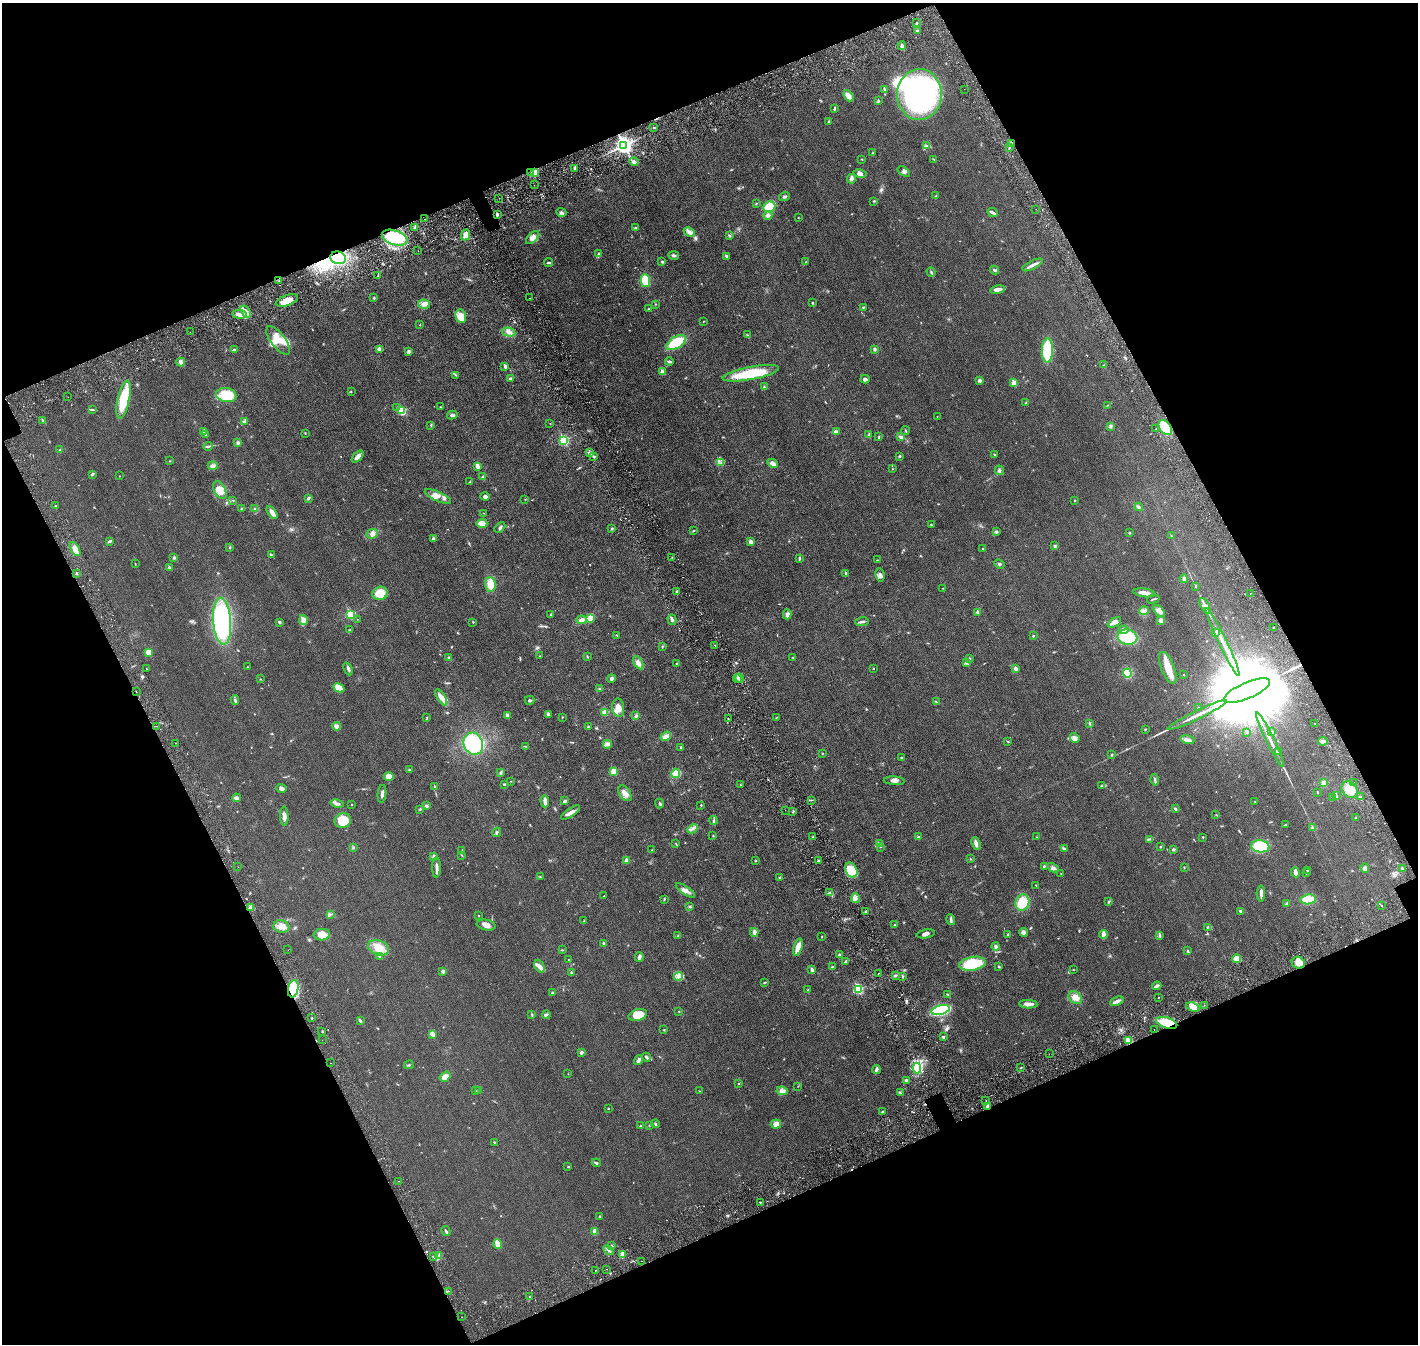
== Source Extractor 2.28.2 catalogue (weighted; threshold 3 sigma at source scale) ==
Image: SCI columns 82-5744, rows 184-5551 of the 5818 x 5839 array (HDU 1 of 3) = the unmasked area's bounding box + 8 px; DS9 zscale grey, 4 x 4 block average (1 PNG px = mean of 4 x 4 image px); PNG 1420 x 1346 px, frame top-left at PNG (2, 3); each listed source drawn as its Kron ellipse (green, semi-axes under 4 px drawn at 4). Shown black and unused: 43% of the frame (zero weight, under 3 of 6 exposures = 1% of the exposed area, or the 3 px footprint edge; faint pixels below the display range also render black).
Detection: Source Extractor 2.28.2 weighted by HDU 2 'WHT'. Background 0.0254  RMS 0.0043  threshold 0.0176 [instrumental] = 3 sigma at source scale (4.09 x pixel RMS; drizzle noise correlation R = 1.36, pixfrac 0.8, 0.05/0.05 arcsec/px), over >= 5 px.
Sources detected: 680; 4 too faint to see at this stretch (4 x 4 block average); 5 inside a brighter object's white glare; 12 cosmic-ray / hot-pixel residue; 1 long thin detection or spike segment (spike, bleed or trail) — neither listed nor drawn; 1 coinciding with a brighter row at this scale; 27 inside a brighter listed object's ellipse — not listed separately; of the other 630, all 500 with FLUX_AUTO >= 0.692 (the completeness limit of this list) listed and drawn (130 fainter detections not listed), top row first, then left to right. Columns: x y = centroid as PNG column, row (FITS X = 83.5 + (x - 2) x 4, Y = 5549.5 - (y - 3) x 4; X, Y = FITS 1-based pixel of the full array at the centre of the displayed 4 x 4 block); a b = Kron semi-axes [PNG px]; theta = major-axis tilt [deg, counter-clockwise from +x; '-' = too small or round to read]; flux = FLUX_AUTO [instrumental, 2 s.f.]
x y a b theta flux
917 23 2 2 - 2.3
917 31 3 2 - 2.4
902 46 4 2 - 5.2
884 89 3 2 - 2.2
964 89 2 2 - 0.99
919 95 25 22 88 510
848 96 6 4 -49 13
878 101 3 2 - 1.8
834 108 4 2 - 2.2
829 122 3 2 - 1.5
654 127 2 2 - 2
1011 143 3 2 - 4.6
624 145 3 3 - 1100
927 145 4 2 - 2.7
1009 148 2 2 - 1.2
873 153 2 2 - 1.1
862 159 2 2 - 1.4
934 159 3 2 - 1.5
634 162 5 3 - 6.7
575 168 3 3 - 5.6
531 172 2 2 - 2
534 172 4 3 - 18
904 172 7 3 -35 5.4
860 174 6 4 -11 8.4
851 179 5 4 - 6.4
534 185 2 2 - 0.82
784 196 5 2 - 3.1
936 196 3 2 - 1.7
499 198 2 2 - 0.88
874 201 2 2 - 1
756 203 2 2 - 1.5
769 207 6 5 - 44
1036 209 2 2 - 0.69
561 212 5 3 - 4.6
992 212 5 2 - 5.8
497 214 3 2 - 4.3
768 216 4 3 - 5.3
798 218 2 2 - 1
425 219 2 2 - 1
415 227 4 3 - 4.3
635 228 3 3 - 2.3
689 232 6 4 -25 6.9
466 235 6 4 67 20
729 236 4 2 - 2.4
395 238 13 7 -17 95
533 238 8 4 43 12
418 251 2 2 - 0.86
599 254 2 2 - 4.7
674 255 5 3 - 4.6
726 256 3 2 - 3.6
338 258 8 6 -14 87
661 261 3 2 - 1.4
549 262 4 2 - 3.1
806 262 3 2 - 1.1
1032 265 11 3 27 9.4
994 270 4 2 - 3
931 272 5 2 - 2.6
378 276 2 2 - 1.1
645 280 6 4 -90 41
279 281 2 2 - 0.93
997 289 7 3 10 12
374 298 2 2 - 2.2
530 298 2 2 - 0.73
287 300 12 5 19 22
813 303 3 2 - 2.1
424 304 6 4 -15 7.8
656 304 2 2 - 0.87
863 307 2 2 - 1.4
649 309 4 2 - 1.5
246 311 6 3 -55 9.2
240 314 7 4 -6 15
461 316 7 5 -71 24
703 321 3 2 - 0.94
420 325 2 2 - 1.1
190 332 2 2 - 1.1
509 332 7 3 -13 9.2
747 335 2 2 - 0.75
278 340 17 7 -53 36
676 343 11 5 32 72
380 349 3 3 - 13
875 349 4 3 - 2.9
234 350 4 3 - 3.7
1047 351 12 5 88 96
409 352 4 3 - 4
669 361 4 2 - 4
181 362 4 4 - 5.8
1104 365 3 2 - 1.4
505 366 4 2 - 5.7
663 372 2 2 - 25
751 373 28 6 11 90
456 375 2 2 - 1.2
510 379 3 2 - 3.5
865 379 5 4 - 5.3
980 381 3 2 - 4.9
1014 383 2 2 - 36
764 387 2 2 - 1.7
351 392 2 2 - 0.76
226 395 10 7 -12 74
68 397 2 2 - 0.74
123 399 19 6 77 88
1026 403 2 2 - 1.3
1108 405 2 2 - 0.72
397 407 2 2 - 1
440 407 2 2 - 0.73
92 409 4 2 - 1.8
401 411 2 2 - 110
452 415 5 3 - 4.9
937 417 2 2 - 0.69
42 420 2 2 - 1.1
245 421 4 2 - 3
550 423 2 2 - 0.7
431 425 2 2 - 1.5
1110 426 3 2 - 2.3
1156 428 2 2 - 1.1
1165 428 8 5 -56 93
204 431 4 3 - 4
905 431 4 2 - 1.6
836 432 4 3 - 3.4
305 433 4 2 - 1
206 434 3 2 - 1.5
869 435 3 2 - 2.2
879 437 4 2 - 2
901 437 4 3 - 4.9
563 440 3 2 - 200
238 443 3 3 - 3.7
208 446 4 2 - 2.5
60 450 2 2 - 1.1
589 452 3 2 - 3.6
994 454 2 2 - 1.6
594 456 2 2 - 1.6
899 456 2 2 - 3.6
358 457 7 3 46 13
169 461 2 2 - 1.3
721 462 3 2 - 1.9
772 463 5 3 - 8.9
213 466 5 4 - 5.4
477 467 4 3 - 7.4
893 469 2 2 - 0.95
999 470 5 2 - 3
92 474 3 2 - 3.6
119 476 2 2 - 0.73
483 477 4 2 - 3
470 482 2 2 - 0.92
220 490 9 6 -62 26
438 496 14 4 -24 15
485 496 4 3 - 5.4
308 498 3 2 - 4.5
525 499 2 2 - 0.8
233 500 2 2 - 1.2
1075 500 2 2 - 1.1
55 506 2 2 - 1.2
1139 507 4 3 - 3.2
242 508 2 2 - 1.1
255 509 4 2 - 1.9
272 512 7 3 -56 13
483 513 2 2 - 0.74
482 523 5 3 - 18
931 524 2 2 - 1.5
500 528 6 2 44 3.5
612 529 3 2 - 1.7
693 531 3 2 - 2
996 532 3 2 - 5.2
1129 533 2 2 - 2.2
372 534 6 4 27 8.6
1171 536 2 2 - 0.92
433 539 2 2 - 14
110 541 4 2 - 4.6
751 542 2 2 - 25
1055 546 3 3 - 3.1
229 548 2 2 - 1.4
983 548 2 2 - 1
75 549 8 4 -58 10
271 555 3 2 - 2.5
672 557 2 2 - 1.9
174 558 2 2 - 3.4
799 558 4 2 - 2.6
877 560 2 2 - 0.93
135 564 2 2 - 0.83
999 564 5 2 - 2.9
169 567 3 2 - 4.2
77 573 2 2 - 1.1
845 574 2 2 - 2.1
880 575 7 4 -81 6.9
1184 579 4 3 - 5.4
490 584 7 5 -85 26
1196 586 2 2 - 1.1
943 588 2 2 - 0.95
677 591 3 3 - 3.3
380 593 8 6 17 43
1144 593 11 3 -8 16
1250 593 2 2 - 0.87
1153 599 6 2 16 2.5
1205 606 8 2 -60 5.8
1144 611 5 2 - 5.6
1159 611 7 4 -49 12
978 612 2 2 - 14
350 614 2 2 - 170
551 614 3 2 - 1.8
787 614 5 4 - 6.3
590 618 3 3 - 22
357 619 2 2 - 0.7
303 620 5 3 - 9.5
581 620 5 3 - 8.3
672 620 5 2 - 5.2
1161 620 3 3 - 12
222 621 23 9 -85 310
279 622 3 2 - 3.3
473 622 3 2 - 0.92
862 622 7 2 9 6.1
1114 622 7 4 31 14
1273 627 2 2 - 1.1
349 630 3 2 - 1
1124 630 5 3 - 5.2
1215 633 4 2 - 5.6
617 635 2 2 - 1
1033 636 2 2 - 2.8
1127 637 10 7 -10 80
1223 642 37 2 -64 30
715 645 2 2 - 0.92
662 647 3 2 - 1.4
149 652 4 4 - 14
540 656 2 2 - 1.1
587 656 3 2 - 1.8
793 657 2 2 - 1.1
449 658 3 2 - 2.2
970 658 2 2 - 1.4
966 662 4 3 - 3.3
638 663 7 4 -57 12
676 663 2 2 - 1.6
247 667 2 2 - 1.2
873 668 2 2 - 1.5
1016 668 2 2 - 18
1168 668 17 6 -69 36
146 669 2 2 - 0.91
348 669 7 2 -65 4.4
1127 673 4 4 - 54
1183 675 2 2 - 1.2
739 678 4 2 - 4.4
260 679 2 2 - 1.3
611 679 4 3 - 6.1
737 679 4 2 - 3.1
339 688 6 4 -28 26
600 689 3 2 - 2.3
136 691 2 2 - 1.3
1247 691 25 8 23 86000
441 697 9 3 -57 15
235 700 5 2 - 3.1
529 700 5 2 - 3.4
936 702 2 2 - 1
618 708 9 6 -81 16
1198 708 2 2 - 1.5
605 712 3 3 - 11
548 714 4 3 - 6.4
1197 715 33 2 26 25
507 716 4 3 - 9.8
636 716 4 3 - 3.7
427 717 3 2 - 1.2
562 717 2 2 - 1.3
777 717 2 2 - 0.75
728 719 2 2 - 1.4
1315 723 2 2 - 0.73
1089 724 2 2 - 2
157 726 2 2 - 0.78
336 726 4 3 - 8.5
588 727 3 2 - 2.4
1145 729 2 2 - 1.6
1247 732 3 2 - 2
1272 732 4 2 - 1.5
666 736 5 3 - 11
1075 738 5 3 - 5.9
1187 740 7 3 -13 10
1270 740 30 2 -64 20
1007 741 3 2 - 1.3
1323 741 5 3 - 7.2
175 743 2 2 - 1.1
473 744 11 9 -65 160
607 744 4 3 - 4.9
526 746 2 2 - 0.89
680 747 3 2 - 1.3
1278 752 4 2 - 6.2
822 753 2 2 - 0.83
1111 754 2 2 - 0.88
902 758 3 3 - 3.2
409 770 3 2 - 2.1
613 772 2 2 - 65
500 773 2 2 - 1
676 773 5 4 - 24
389 776 5 4 - 20
1155 780 6 2 -80 2.9
510 781 2 2 - 0.93
894 781 10 3 -4 9.2
1353 782 2 2 - 0.86
1324 783 4 3 - 11
505 784 3 2 - 2.7
740 785 3 2 - 1.3
1101 786 2 2 - 1.2
435 787 2 2 - 8.6
281 788 5 3 - 5.1
1350 789 9 7 -49 31
1317 792 2 2 - 1.6
625 793 9 5 -56 16
382 794 9 3 84 7.1
1336 795 3 2 - 2.2
1360 797 3 2 - 3.9
236 798 4 2 - 8.6
1333 798 2 2 - 1.4
811 800 2 2 - 0.7
545 801 6 2 -87 13
565 801 3 2 - 4.7
1255 801 2 2 - 0.95
337 803 7 3 -11 6.9
659 803 5 2 - 2.6
351 805 2 2 - 2.6
701 805 2 2 - 1.1
426 806 3 3 - 3.5
420 809 3 2 - 2
1175 809 3 2 - 2.6
785 810 2 2 - 1.2
793 811 2 2 - 1.5
571 813 11 3 34 11
1216 815 2 2 - 0.76
284 816 9 3 -88 11
1355 817 2 2 - 1.3
343 820 8 7 - 45
714 820 4 2 - 2.3
1285 825 3 2 - 1.3
1313 828 3 3 - 3.4
692 829 5 2 - 5
497 832 5 3 - 3.4
713 836 2 2 - 1.3
813 837 2 2 - 1.5
918 837 2 2 - 6.2
1036 837 2 2 - 1.5
1203 837 2 2 - 1.6
1149 839 4 2 - 2.2
676 844 3 2 - 1.1
879 844 3 2 - 1.3
976 844 7 3 -70 7.5
1260 846 9 6 -5 98
353 847 3 2 - 2.3
881 847 2 2 - 0.81
1160 847 2 2 - 1.4
1064 849 3 2 - 2.4
1173 849 3 3 - 2.9
461 850 2 2 - 0.98
652 850 3 2 - 0.96
462 855 3 2 - 1.4
434 856 3 2 - 1.6
970 859 3 2 - 1.1
627 860 3 2 - 11
818 860 2 2 - 5.3
755 861 2 2 - 2.4
1044 866 3 2 - 2.5
238 867 2 2 - 0.73
436 867 10 3 89 8.7
1053 868 6 2 -29 4.8
1184 868 2 2 - 0.96
1365 868 5 4 - 4.9
1402 869 2 2 - 3.8
851 870 8 5 -62 48
1307 870 2 2 - 1.5
1295 872 5 4 - 7.2
1061 873 2 2 - 0.81
1306 873 3 2 - 1.4
540 877 2 2 - 0.82
780 878 3 2 - 2.2
1036 885 2 2 - 0.89
685 890 11 4 -33 10
829 893 2 2 - 1.2
1261 894 8 3 -90 7.7
604 896 2 2 - 0.88
855 898 5 2 - 5.8
664 899 3 2 - 1.6
1308 899 8 5 7 44
1022 902 8 7 - 44
1109 902 4 2 - 2.1
1287 904 2 2 - 2.1
1381 906 2 2 - 3.6
251 907 3 3 - 6.4
690 907 3 2 - 2.6
865 911 2 2 - 1.7
1240 911 3 3 - 3.5
330 914 2 2 - 1.6
479 916 2 2 - 0.83
951 920 5 3 - 4.2
584 921 3 2 - 1.3
486 925 9 5 -10 12
895 925 2 2 - 1
281 927 8 6 -14 15
1208 927 3 2 - 1.5
754 932 4 3 - 10
1023 932 4 4 - 5.4
926 934 9 3 11 6.4
1008 934 2 2 - 1.6
1103 934 4 3 - 11
322 935 8 6 5 20
678 935 2 2 - 1.2
1160 935 3 2 - 2
822 936 2 2 - 0.81
603 943 3 2 - 3.8
996 946 4 2 - 6.1
798 947 9 4 74 27
379 948 11 7 -23 26
288 950 2 2 - 1.4
562 950 3 2 - 1.4
1188 951 3 2 - 1.5
839 955 3 2 - 4.5
379 957 2 2 - 2.5
639 957 5 3 - 6.7
1237 959 4 3 - 20
569 960 2 2 - 1.2
845 962 3 2 - 3
1298 963 7 6 - 16
972 964 13 6 10 90
540 966 7 4 -64 8.3
999 966 2 2 - 2.1
832 967 3 2 - 2.3
812 970 3 2 - 8.5
1073 970 2 2 - 1.1
443 971 3 3 - 3.5
571 972 2 2 - 2.4
878 973 2 2 - 0.76
896 975 3 2 - 3.2
679 976 4 4 - 7.5
903 976 2 2 - 0.93
764 983 3 2 - 1.3
1157 986 5 2 - 7.5
293 989 9 5 78 64
858 989 3 2 - 160
807 990 2 2 - 0.82
552 993 4 2 - 2.6
948 994 4 2 - 2.2
1075 997 7 5 -41 13
1158 997 2 2 - 1.3
1117 1001 7 2 21 9.4
1028 1004 9 4 -2 12
1204 1005 2 2 - 0.71
1193 1007 7 3 -17 11
941 1010 9 4 14 190
679 1011 2 2 - 0.79
532 1015 3 2 - 1.9
546 1015 4 2 - 2.7
638 1015 9 5 18 36
312 1018 2 2 - 1.8
360 1021 4 2 - 3.6
1167 1023 11 5 -17 49
1154 1029 2 2 - 0.7
664 1030 2 2 - 0.91
322 1031 2 2 - 1.5
432 1034 4 2 - 15
943 1037 3 2 - 3.3
322 1040 2 2 - 0.83
1129 1040 4 3 - 17
581 1052 4 3 - 4.2
1049 1054 2 2 - 0.7
646 1057 4 2 - 4.8
639 1060 5 3 - 6.5
330 1063 2 2 - 1
409 1065 5 2 - 2.4
1021 1067 2 2 - 1
917 1068 5 4 - 60
876 1069 5 3 - 4.5
568 1074 2 2 - 0.77
445 1077 6 4 35 12
906 1080 4 2 - 4.6
738 1083 2 2 - 1
798 1086 2 2 - 0.73
476 1091 2 2 - 0.86
478 1091 3 2 - 2.2
699 1091 2 2 - 0.71
782 1091 6 4 -8 11
900 1093 3 2 - 2.3
986 1100 2 2 - 0.8
988 1106 3 3 - 5.3
608 1109 2 2 - 1.3
883 1111 3 2 - 1.6
655 1124 4 2 - 2.8
776 1124 5 4 - 17
649 1125 2 2 - 1.1
640 1126 2 2 - 2.7
494 1142 3 2 - 1.4
596 1163 4 2 - 3
568 1167 2 2 - 3.2
398 1181 2 2 - 0.7
760 1202 2 2 - 1.4
600 1216 2 2 - 2.2
446 1231 5 2 - 3.5
595 1232 3 2 - 19
498 1244 5 3 - 28
612 1245 2 2 - 1.1
608 1250 6 2 -44 4.5
623 1255 4 2 - 22
438 1256 3 2 - 4.1
433 1257 3 2 - 2.8
641 1261 2 2 - 0.87
607 1269 2 2 - 0.86
595 1270 2 2 - 2
448 1291 2 2 - 0.92
529 1296 2 2 - 0.97
462 1317 2 2 - 0.69
Overlapping masked pixels (flux is a lower limit): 7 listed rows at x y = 1011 143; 395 238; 338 258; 1165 428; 293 989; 1167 1023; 988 1106
Diffuse or blended objects may show on this block-average render without a row.